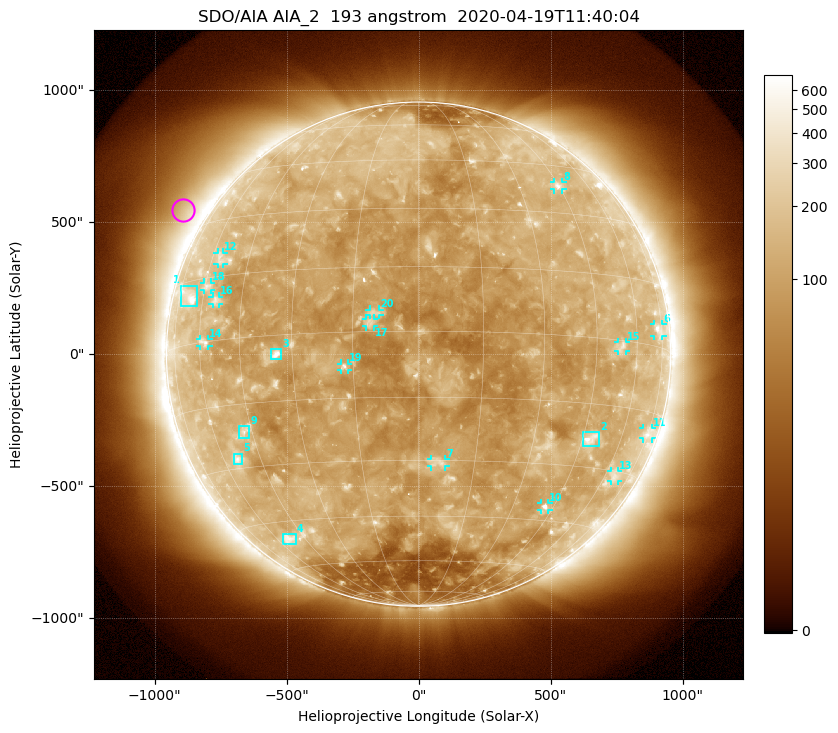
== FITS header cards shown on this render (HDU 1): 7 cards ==
TELESCOP= 'SDO/AIA'
INSTRUME= 'AIA_2'
WAVELNTH=                  193
WAVEUNIT= 'angstrom'
DATE-OBS= '2020-04-19T11:40:04.84'
CTYPE1  = 'HPLN-TAN'
CTYPE2  = 'HPLT-TAN'

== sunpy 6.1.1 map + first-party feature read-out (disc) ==
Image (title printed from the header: SDO/AIA AIA_2  193 angstrom  2020-04-19T11:40:04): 1024 x 1024 px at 2.4 arcsec/px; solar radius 955 arcsec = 398 px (full disc in frame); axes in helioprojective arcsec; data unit not stated in the header (colour bar unlabelled)
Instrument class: DISC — disc imager (sunpy class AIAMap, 193 A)
Bright regions (active regions / flare kernels): reference = the median radial profile (limb darkening/brightening removed); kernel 9 px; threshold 5 sigma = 151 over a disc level ~108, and >= 1.15x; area >= 12 px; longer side >= 10 px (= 24 arcsec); searched inside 0.97 R_sun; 27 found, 20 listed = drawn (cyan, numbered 1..; 14 of them under ~33 arcsec drawn as corner ticks so the feature stays visible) (cap 20 boxes per figure: the strongest are kept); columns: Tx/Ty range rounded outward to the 5 arcsec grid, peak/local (2 s.f.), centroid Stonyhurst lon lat
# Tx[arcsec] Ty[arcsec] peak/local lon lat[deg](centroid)
1 -900..-840 180..260 4.1 -68 +11
2 620..685 -350..-295 5.4 +48 -23
3 -560..-520 -20..20 8.2 -34 -4
4 -515..-465 -720..-680 3.4 -53 -50
5 -700..-665 -420..-375 3.5 -54 -28
6 890..925 70..115 2.9 +72 +4
7 45..100 -425..-395 3.4 +5 -31
8 510..545 625..650 3.4 +45 +38
9 -685..-640 -320..-270 2.9 -48 -21
10 465..495 -590..-565 4.1 +42 -41
11 850..885 -320..-280 2.4 +75 -20
12 -760..-740 340..385 2.4 -56 +19
13 730..755 -480..-445 2.4 +65 -31
14 -830..-795 30..60 3 -58 +0
15 755..785 10..45 2.9 +54 -1
16 -780..-755 190..220 2.7 -54 +9
17 -200..-170 105..135 4.1 -11 +2
18 -815..-785 245..270 2.7 -59 +13
19 -295..-265 -60..-35 4.5 -17 -8
20 -185..-145 145..170 3.7 -10 +4
Off-limb structures (1.02-1.3 R_sun): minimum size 162 px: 7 found; the strongest spans PA ~35..75 deg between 1.02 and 1.3 R_sun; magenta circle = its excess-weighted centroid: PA ~60 deg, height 1.1 R_sun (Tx ~-895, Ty ~545 arcsec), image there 1.7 x the reference